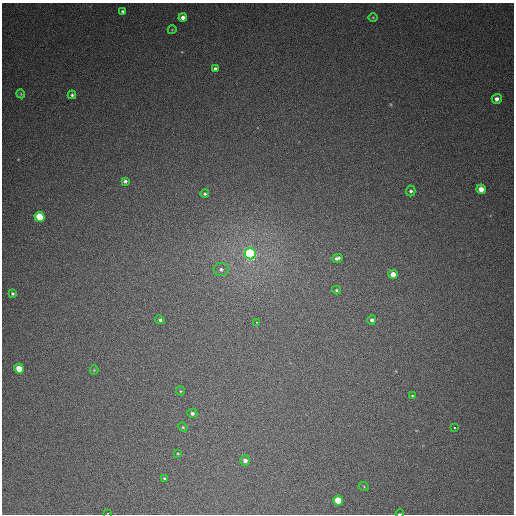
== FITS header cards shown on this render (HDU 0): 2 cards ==
NAXIS1  =                  512
NAXIS2  =                  512

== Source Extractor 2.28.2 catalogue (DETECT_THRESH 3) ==
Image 512 x 512 px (HDU 0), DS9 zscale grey, 1 PNG px = 1 image px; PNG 516 x 516 px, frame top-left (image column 1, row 512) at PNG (2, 3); each listed source drawn as its Kron ellipse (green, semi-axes under 4 px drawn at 4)
Background 391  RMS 9.9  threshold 29.8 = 3 sigma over >= 5 px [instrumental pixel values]
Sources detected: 36; all 36 listed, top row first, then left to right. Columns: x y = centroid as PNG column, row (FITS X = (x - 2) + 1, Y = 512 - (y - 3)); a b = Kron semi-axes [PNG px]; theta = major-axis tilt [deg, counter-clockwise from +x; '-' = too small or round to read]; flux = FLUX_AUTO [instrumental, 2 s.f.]
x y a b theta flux
123 11 4 3 - 1400
183 17 4 4 - 3400
373 17 5 3 - 560
172 30 4 3 - 460
215 69 4 3 - 1800
21 94 4 3 - 560
72 95 4 4 - 1100
497 99 5 5 - 2700
125 181 4 4 - 1400
481 189 5 4 - 5500
411 191 5 5 - 1300
205 194 4 4 - 1000
39 217 5 5 - 23000
250 254 5 5 - 200000
337 258 6 3 16 2000
221 269 7 6 - 2100
393 274 4 4 - 5800
336 290 4 3 - 940
13 294 4 4 - 1000
160 320 5 4 - 1300
372 320 5 4 - 1600
257 322 3 2 - 11000
19 369 5 4 - 10000
94 370 4 4 - 590
180 391 5 3 - 610
412 396 3 3 - 540
192 413 5 4 - 1700
183 427 5 4 - 740
454 428 3 3 - 6700
178 454 4 3 - 500
245 460 5 5 - 2900
164 479 4 4 - 1100
364 487 5 3 - 550
338 500 5 5 - 14000
107 513 2 2 - 5100
400 514 4 2 - 800
At the frame edge (FLAGS 8, measured only in part): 2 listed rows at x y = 107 513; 400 514